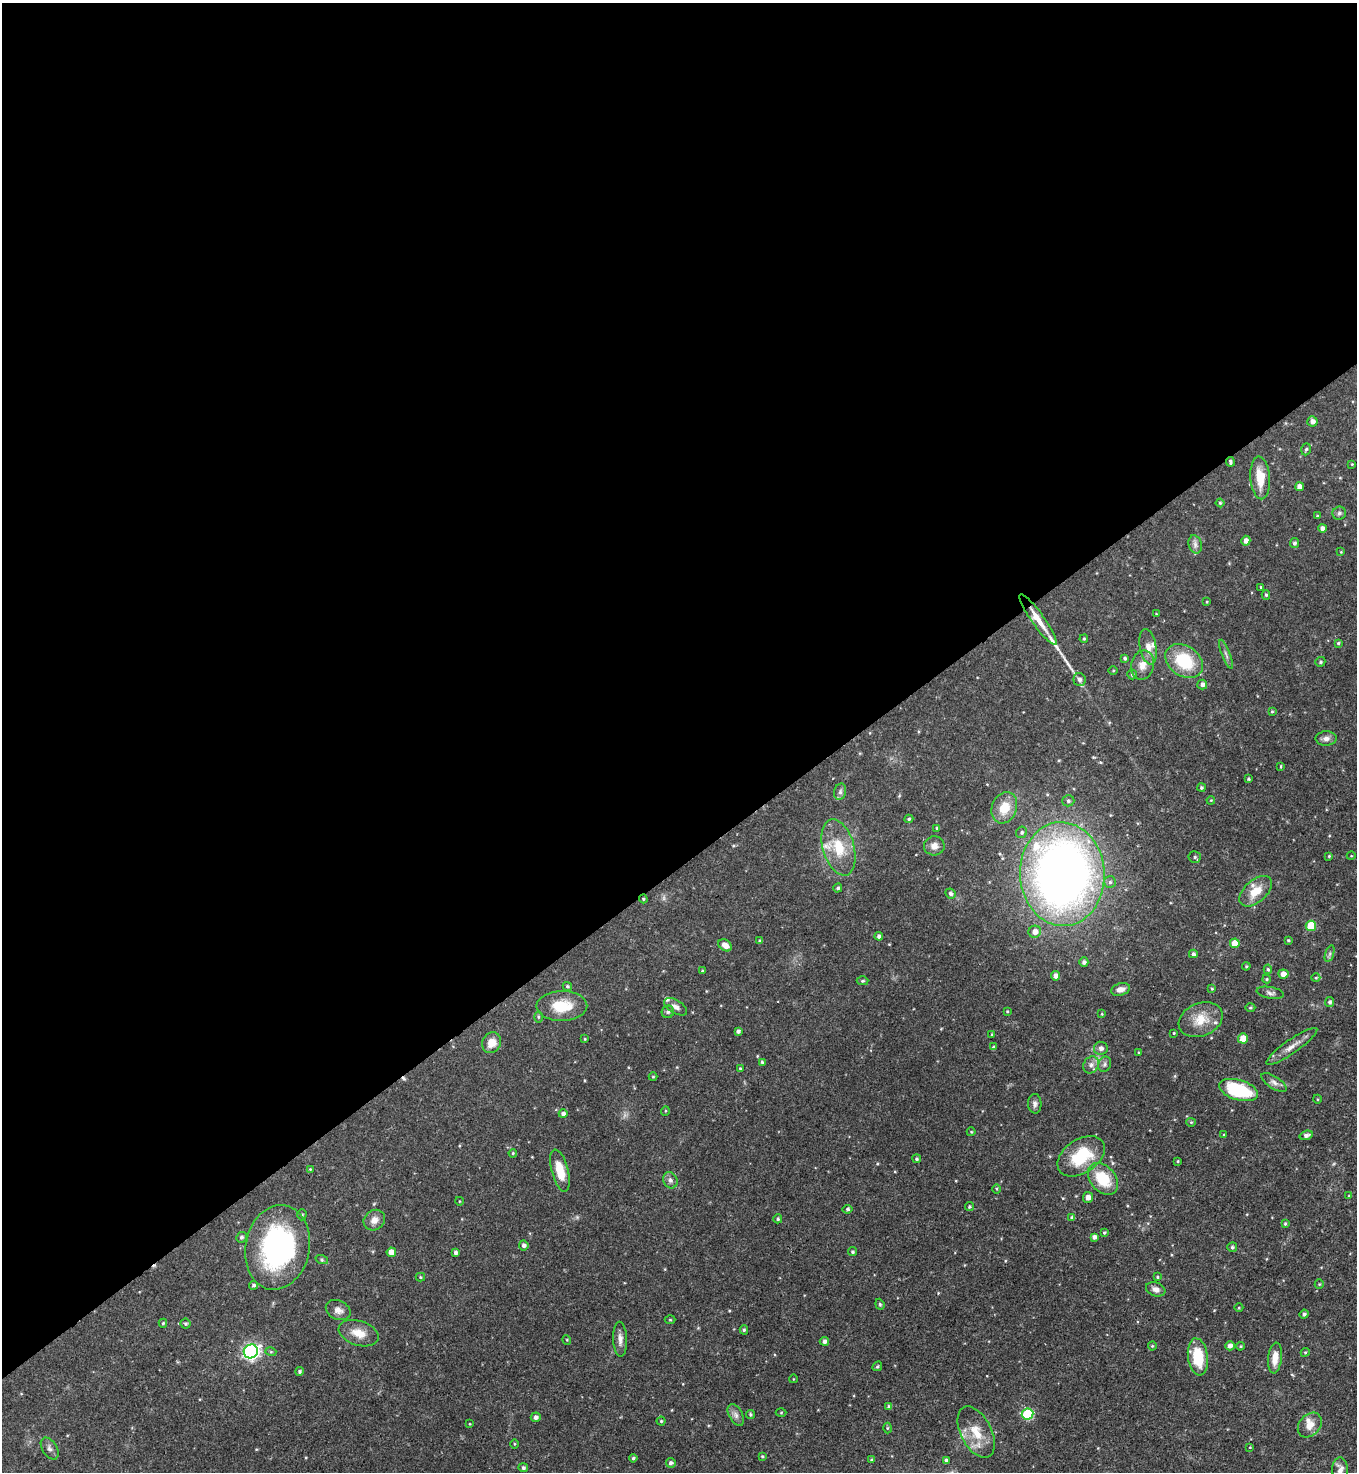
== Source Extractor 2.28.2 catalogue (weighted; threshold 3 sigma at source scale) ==
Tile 2 of 4 x 4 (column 2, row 1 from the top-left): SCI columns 1653-3007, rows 4412-5881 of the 5875 x 5882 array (HDU 1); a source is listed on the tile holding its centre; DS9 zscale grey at full resolution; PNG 1359 x 1474 px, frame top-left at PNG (2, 3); each listed source drawn as its Kron ellipse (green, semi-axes under 4 px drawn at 4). Shown black and unused: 59% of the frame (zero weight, under 3 of 4 exposures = <1% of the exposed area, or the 3 px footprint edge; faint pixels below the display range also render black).
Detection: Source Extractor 2.28.2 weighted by HDU 2 'WHT'; one run over the whole footprint, this tile lists its part. Background 0.0619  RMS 0.0035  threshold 0.0158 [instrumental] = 3 sigma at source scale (4.5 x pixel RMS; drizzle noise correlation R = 1.50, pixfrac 1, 0.05/0.05 arcsec/px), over >= 5 px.
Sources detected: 199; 1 too faint to see at this stretch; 1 cosmic-ray / hot-pixel residue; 1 long thin detection or spike segment (spike, bleed or trail) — neither listed nor drawn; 8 inside a brighter listed object's ellipse — not listed separately; the other 188 listed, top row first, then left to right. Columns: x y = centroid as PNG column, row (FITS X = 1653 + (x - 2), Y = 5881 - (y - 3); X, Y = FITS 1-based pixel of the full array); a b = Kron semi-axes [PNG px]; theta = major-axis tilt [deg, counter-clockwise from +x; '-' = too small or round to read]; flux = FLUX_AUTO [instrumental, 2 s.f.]
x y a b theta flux
1312 421 5 5 - 1.5
1306 449 6 4 71 0.62
1230 462 5 3 - 0.65
1352 464 4 3 - 0.28
1260 478 21 9 -85 7.1
1299 487 4 4 - 2
1220 503 4 4 - 0.42
1339 513 7 6 - 0.86
1317 516 3 3 - 0.44
1322 528 4 4 - 1.4
1246 541 5 4 - 1.7
1294 543 5 4 - 0.83
1195 544 9 6 -75 1.4
1341 552 4 3 - 0.26
1261 587 3 3 - 0.32
1266 595 5 4 - 0.49
1207 602 3 3 - 0.31
1156 614 4 3 - 0.27
1038 620 30 6 -54 5.9
1084 639 4 3 - 0.43
1338 643 4 3 - 0.44
1148 647 18 8 -79 3.1
1226 654 15 3 -69 1
1125 658 4 4 - 0.69
1184 661 20 15 -35 16
1320 662 5 4 - 0.53
1143 665 15 11 77 3.5
1113 670 5 3 - 0.33
1132 674 5 4 - 0.69
1080 680 6 6 - 1.1
1202 684 5 5 - 1.2
1272 712 4 3 - 0.38
1326 738 10 7 1 1.5
1281 766 4 3 - 0.31
1249 779 4 3 - 0.5
1201 788 4 4 - 0.56
840 792 8 6 75 1
1211 800 4 3 - 0.3
1068 801 6 5 - 0.76
1004 808 16 12 70 7.1
909 819 4 4 - 0.54
937 828 3 3 - 0.44
1022 832 6 5 - 0.74
934 846 10 9 - 2.2
838 847 29 15 -74 11
1329 856 3 3 - 0.37
1351 856 4 3 - 0.25
1195 857 6 6 - 0.67
1062 874 52 42 -87 270
1110 882 6 6 - 0.75
838 888 4 4 - 0.69
1256 891 19 11 41 5.9
950 894 5 5 - 0.92
643 899 4 4 - 0.37
1311 926 5 5 - 12
1035 932 6 6 - 2.3
879 936 4 4 - 1
1288 940 4 3 - 0.42
760 941 4 3 - 0.58
1235 943 5 5 - 4.6
725 945 7 5 -35 2.2
1193 954 4 4 - 0.72
1330 954 8 4 71 0.75
1084 962 5 4 - 1
1246 966 4 3 - 0.42
1268 969 5 4 - 0.53
702 971 4 3 - 0.33
1283 974 5 4 - 2.6
1056 976 5 4 - 1.9
1316 978 4 4 - 0.38
1267 979 4 4 - 0.42
863 981 6 4 2 0.55
567 986 5 4 - 0.56
1120 989 10 6 16 2.1
1212 989 4 3 - 0.39
1270 993 14 5 -11 1.2
1330 1002 5 4 - 0.88
562 1006 25 15 1 9.8
676 1007 13 6 -32 1.6
1250 1008 5 3 - 0.41
1007 1011 4 3 - 0.32
668 1012 6 6 - 0.75
1102 1014 4 4 - 0.34
538 1017 5 3 - 0.43
1201 1020 23 16 22 7.1
738 1031 4 4 - 0.87
1174 1033 4 3 - 0.31
992 1034 4 3 - 0.32
1243 1038 5 5 - 5.9
585 1039 4 4 - 0.36
491 1043 11 9 66 4
1292 1046 31 7 35 3.4
993 1047 4 3 - 0.39
1101 1048 7 6 - 1.5
1139 1053 4 3 - 0.33
762 1062 4 4 - 0.46
1105 1064 8 6 67 0.95
1091 1065 9 7 58 1.5
740 1068 4 3 - 0.34
653 1077 4 4 - 0.34
1274 1082 14 6 -32 1.6
1239 1090 20 10 -16 22
1317 1099 4 3 - 0.32
1035 1104 10 6 -87 1.2
665 1111 5 3 - 0.29
563 1114 4 4 - 1.1
1191 1122 4 4 - 0.38
971 1132 4 4 - 0.34
1224 1134 4 3 - 0.26
1306 1135 7 4 17 1.2
513 1153 4 3 - 0.39
1081 1156 26 17 34 16
917 1159 4 4 - 0.58
1178 1161 3 3 - 0.31
310 1169 4 4 - 0.32
560 1171 22 8 -76 6.5
1103 1179 18 12 -49 12
670 1180 8 7 - 1.3
996 1189 5 3 - 0.39
1349 1196 4 3 - 0.28
1088 1197 5 5 - 1.7
459 1201 4 3 - 0.25
969 1207 4 4 - 0.51
847 1209 5 4 - 0.62
302 1215 5 4 - 0.59
1072 1218 4 4 - 1
778 1219 4 4 - 0.54
374 1220 11 9 38 2.4
1285 1224 4 3 - 0.46
1104 1232 4 3 - 0.46
241 1237 5 5 - 0.75
1094 1237 4 4 - 1.2
524 1245 5 5 - 1
277 1247 43 32 79 64
1232 1247 5 5 - 0.64
391 1252 5 4 - 2.4
852 1252 4 4 - 0.57
455 1253 4 4 - 0.95
322 1260 6 4 -18 0.53
420 1277 5 4 - 0.42
1157 1277 4 3 - 0.38
1319 1284 5 4 - 0.45
254 1285 4 4 - 0.78
1156 1289 10 6 -20 1.8
880 1304 5 4 - 0.53
1239 1308 4 3 - 0.31
338 1310 13 9 -24 2.3
1304 1314 4 4 - 0.78
670 1320 5 3 - 0.33
163 1323 4 4 - 0.47
185 1324 5 5 - 0.53
744 1330 4 4 - 0.54
359 1333 20 12 -18 5.1
620 1339 17 7 -88 2.2
567 1340 5 3 - 0.3
824 1341 4 4 - 1.2
1152 1346 4 4 - 0.37
1230 1346 5 4 - 1.6
1240 1346 4 3 - 0.38
251 1351 7 7 - 98
271 1352 5 3 - 0.38
1305 1352 5 4 - 0.43
1198 1357 19 10 -82 12
1275 1358 15 7 84 3.8
877 1366 5 4 - 0.46
300 1371 4 4 - 0.63
793 1379 4 3 - 0.23
889 1407 4 4 - 0.82
781 1412 5 3 - 0.33
750 1414 4 4 - 0.52
1028 1414 6 5 - 24
736 1415 12 6 -62 1.5
536 1417 5 5 - 1.2
661 1421 4 4 - 0.46
470 1424 4 3 - 0.26
1310 1425 14 10 48 3.3
887 1428 5 3 - 0.36
976 1432 27 15 -63 8.2
514 1444 5 3 - 0.3
1250 1447 4 2 - 0.22
50 1448 12 7 -58 1.4
762 1456 4 3 - 0.37
633 1458 4 4 - 0.57
871 1460 4 3 - 0.41
946 1460 3 3 - 0.69
671 1463 5 5 - 0.92
523 1468 5 4 - 0.81
1340 1469 12 8 89 1.9
Overlapping masked pixels (flux is a lower limit): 3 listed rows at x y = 1230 462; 1038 620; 643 899
Isophote crosses this tile's border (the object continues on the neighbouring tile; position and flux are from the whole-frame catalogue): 1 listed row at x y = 1340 1469